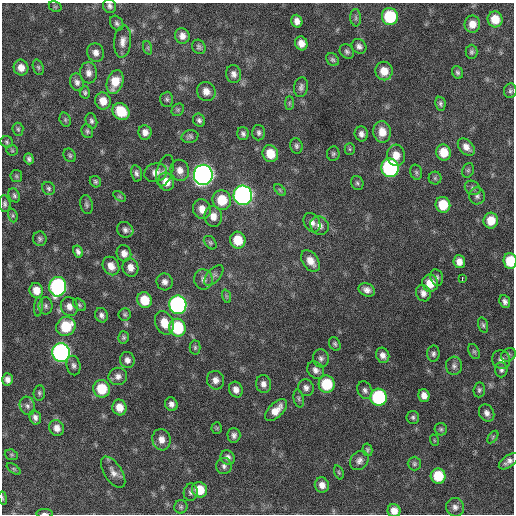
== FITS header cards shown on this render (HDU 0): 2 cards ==
NAXIS1  =                  512 / Axis length
NAXIS2  =                  512 / Axis length

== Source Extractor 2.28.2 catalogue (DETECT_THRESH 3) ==
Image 512 x 512 px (HDU 0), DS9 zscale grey, 1 PNG px = 1 image px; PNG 516 x 516 px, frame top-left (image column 1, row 512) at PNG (2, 3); each listed source drawn as its Kron ellipse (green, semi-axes under 4 px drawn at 4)
Background 341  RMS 20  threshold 58.6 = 3 sigma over >= 5 px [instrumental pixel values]
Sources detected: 185; all 185 listed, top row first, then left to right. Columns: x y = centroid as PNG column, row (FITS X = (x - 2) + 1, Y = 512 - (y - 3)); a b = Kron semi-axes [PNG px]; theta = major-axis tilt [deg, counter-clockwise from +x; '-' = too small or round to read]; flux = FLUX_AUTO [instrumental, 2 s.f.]
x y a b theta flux
110 6 7 6 - 4200
55 7 7 5 -29 1900
390 17 8 8 - 73000
356 18 9 5 -85 2900
495 19 8 7 - 23000
297 21 6 5 - 7800
117 23 8 6 -57 3300
472 24 8 8 - 14000
182 36 8 7 - 8300
123 41 16 8 85 10000
301 43 7 6 - 11000
359 46 8 6 -42 5200
199 47 7 6 - 3500
148 48 7 4 -72 2200
347 51 8 6 -48 3500
96 52 9 8 - 8000
471 52 7 6 - 3000
333 60 7 5 -43 2800
38 67 8 5 -71 2600
21 68 8 7 - 11000
384 71 9 8 - 18000
458 72 6 5 - 2900
89 73 11 8 -84 7900
234 74 9 7 -77 6400
77 82 9 6 -72 5200
115 82 12 8 71 23000
301 87 10 7 83 4700
510 91 7 6 - 3000
85 92 6 5 - 2600
206 92 10 9 - 11000
167 99 7 6 - 3100
103 101 8 8 - 16000
289 103 7 4 90 2200
440 104 7 5 -78 3100
178 110 7 5 46 2400
121 111 9 7 -45 39000
65 120 7 5 -71 2400
199 120 7 6 - 3800
91 121 8 5 -71 3500
18 129 6 5 - 2500
87 131 7 5 -66 2800
145 132 7 6 - 7900
382 132 11 9 -81 17000
259 133 8 6 -89 3800
243 134 6 5 - 3800
361 134 7 6 - 6000
190 136 8 6 11 3300
7 142 6 5 - 2300
296 146 8 6 -75 3500
466 147 10 6 -47 8700
350 149 5 5 - 2000
12 150 6 5 - 1900
444 152 8 7 - 24000
270 154 8 7 - 25000
333 154 7 6 - 2700
70 155 7 5 -57 2500
396 155 11 9 -86 16000
29 159 5 4 - 3300
390 168 9 8 - 240000
180 170 10 9 - 10000
468 170 7 5 68 2500
165 171 16 7 73 6700
416 172 8 5 -75 2900
136 173 8 5 -78 3900
156 173 12 9 19 8500
203 175 10 9 - 890000
16 176 6 5 - 2100
435 178 6 6 - 2400
95 182 6 5 - 2500
166 182 9 7 -65 17000
357 183 7 6 - 2800
49 188 7 6 - 2900
473 188 8 6 -34 3500
280 190 7 4 -46 2100
14 195 7 5 -64 2800
243 195 10 9 - 510000
119 196 7 4 -31 1800
477 196 8 8 - 4300
222 200 10 9 - 37000
5 204 8 5 -83 3200
86 205 9 6 -79 3300
443 205 8 7 - 32000
202 209 10 9 - 13000
13 215 7 4 -71 2100
213 216 10 8 -82 12000
491 221 8 7 - 21000
312 223 10 7 -60 7500
320 226 10 8 -48 7400
125 230 8 7 - 4900
40 239 7 7 - 3300
238 240 8 7 - 29000
210 243 8 5 -48 2500
78 251 6 4 -61 4300
124 253 8 7 - 7900
310 261 12 7 -56 14000
510 261 8 6 -84 41000
459 262 6 6 - 9600
111 266 10 8 -58 11000
130 267 9 8 - 10000
214 275 13 6 47 4900
437 277 8 6 -79 3600
203 279 10 9 - 6600
462 279 4 2 - 5900
165 282 8 8 - 6500
430 283 8 8 - 22000
58 287 10 8 85 240000
36 290 7 6 - 15000
367 290 8 6 -24 7000
423 293 8 7 - 6700
226 296 7 4 -71 1900
144 300 8 7 - 31000
505 301 6 5 - 4400
79 305 7 5 -41 2500
178 305 9 8 - 320000
46 306 8 7 - 3700
69 306 9 8 - 9600
38 307 10 4 85 2500
125 314 6 6 - 2500
101 315 7 6 - 4700
164 323 12 8 -66 21000
483 325 8 5 -74 2800
66 326 10 9 - 44000
177 328 9 8 - 74000
123 337 6 5 - 2800
335 344 7 5 -62 2700
195 347 7 5 90 2500
474 351 8 5 -62 2400
61 353 9 9 - 430000
433 354 8 6 86 3800
383 355 8 6 -65 6800
508 355 8 6 35 2900
321 358 9 8 - 5100
127 360 8 7 - 6500
501 360 9 9 - 6500
74 365 10 7 -76 4800
454 366 9 8 - 4800
316 370 9 7 -49 6500
501 370 7 6 - 3700
118 376 9 8 - 7000
7 379 6 5 - 6100
215 380 9 8 - 8500
263 384 9 7 -79 6800
327 384 8 8 - 53000
306 388 8 7 - 5500
102 389 9 8 - 42000
236 390 8 6 -63 7800
365 390 9 7 -64 4600
479 390 7 5 83 2900
39 393 7 6 - 2700
424 395 6 5 - 8300
379 397 8 8 - 150000
299 399 9 5 -78 2900
171 404 7 6 - 5700
27 406 9 7 -72 5000
119 407 8 7 - 15000
276 410 14 7 45 15000
487 413 9 7 -62 6000
35 417 7 5 -75 5200
413 417 6 6 - 3200
57 428 8 7 - 8800
217 428 5 5 - 1800
441 429 6 6 - 2400
234 435 7 6 - 4900
493 437 7 3 54 1600
161 440 11 9 -81 11000
434 440 6 3 -72 1300
367 450 6 5 - 2500
11 455 7 5 -20 2100
228 457 7 7 - 5600
359 461 10 8 51 6300
508 461 11 5 37 5900
414 464 7 6 - 2700
224 466 8 7 - 4500
14 469 8 4 -36 1700
113 472 18 9 -57 9600
339 472 7 4 -70 1900
438 476 7 7 - 40000
322 485 8 7 - 9100
200 490 8 7 - 27000
191 492 8 7 - 4000
3 498 7 3 -81 1400
181 507 6 6 - 2700
455 507 9 9 - 6100
394 511 6 6 - 11000
44 514 8 3 0 2500
At the frame edge (FLAGS 8, measured only in part): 5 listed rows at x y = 110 6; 510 261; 3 498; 394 511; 44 514